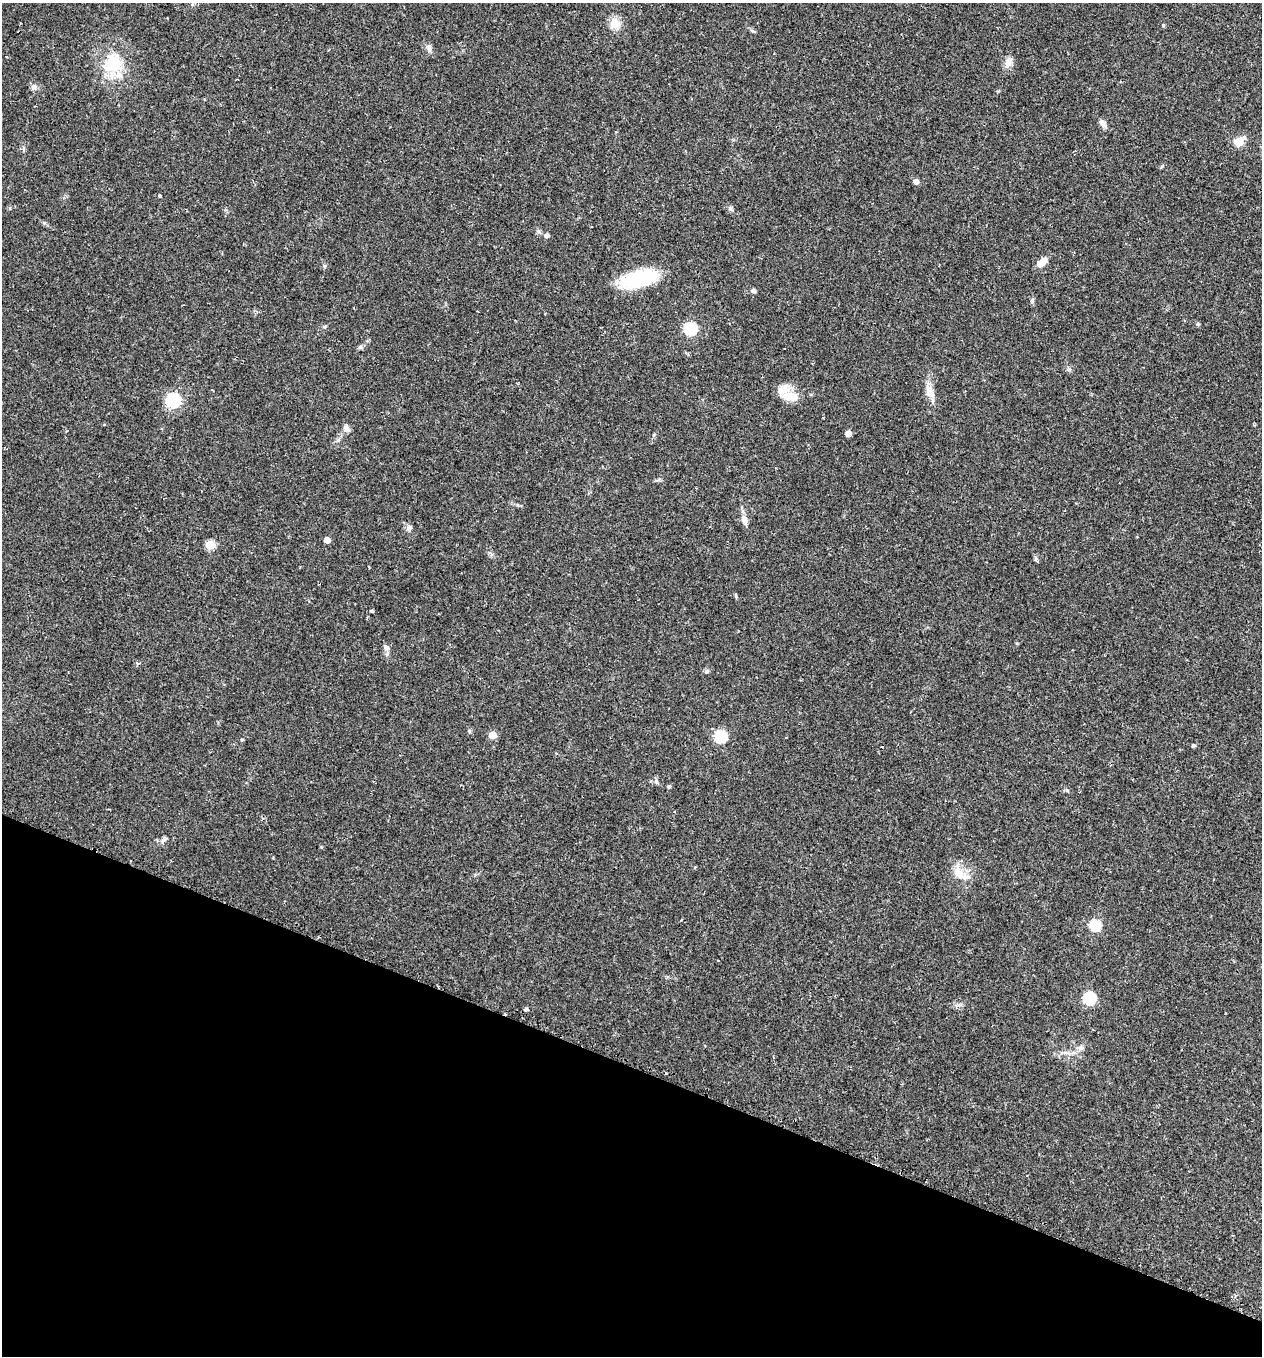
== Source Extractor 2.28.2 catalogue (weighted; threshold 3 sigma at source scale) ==
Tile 15 of 4 x 4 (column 3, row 4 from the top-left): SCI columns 2684-3943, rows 43-1396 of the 5479 x 5487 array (HDU 1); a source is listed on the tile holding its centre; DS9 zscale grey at full resolution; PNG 1264 x 1358 px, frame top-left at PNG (2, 3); no overlay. Shown black and unused: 21% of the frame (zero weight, under 2 of 3 exposures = <1% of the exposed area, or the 3 px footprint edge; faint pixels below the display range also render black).
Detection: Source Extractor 2.28.2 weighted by HDU 2 'WHT'; one run over the whole footprint, this tile lists its part. Background 0.0386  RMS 0.0053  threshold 0.0238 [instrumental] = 3 sigma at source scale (4.5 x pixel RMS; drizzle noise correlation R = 1.50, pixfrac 1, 0.05/0.05 arcsec/px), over >= 5 px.
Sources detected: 45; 1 cosmic-ray / hot-pixel residue — not listed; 1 inside a brighter listed object's ellipse — not listed separately; the other 43 listed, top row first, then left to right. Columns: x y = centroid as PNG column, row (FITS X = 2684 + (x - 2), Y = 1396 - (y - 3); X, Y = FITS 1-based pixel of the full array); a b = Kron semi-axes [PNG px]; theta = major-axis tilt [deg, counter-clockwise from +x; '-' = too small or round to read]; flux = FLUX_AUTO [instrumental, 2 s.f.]
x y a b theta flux
615 23 12 10 -34 6.9
1163 25 5 3 - 0.51
429 48 11 6 -84 1.7
1008 62 13 9 71 3.3
112 65 24 22 12 20
33 87 7 7 - 1.5
1103 123 11 7 -46 2.4
1239 142 6 5 - 21
916 181 5 4 - 3.5
160 196 3 3 - 1.4
730 208 7 6 - 1
547 235 5 5 - 1.9
1041 263 11 7 41 5.3
639 279 41 16 14 30
753 291 5 4 - 1.8
1032 300 7 4 72 0.86
1198 324 5 4 - 0.72
690 329 6 6 - 65
360 347 7 4 45 0.94
930 392 20 9 -63 5
789 396 22 9 -12 8.3
173 400 6 6 - 100
346 428 10 7 -73 1.9
848 434 4 4 - 3.8
744 520 10 7 -76 3.4
409 527 8 7 - 1.6
327 540 5 4 - 5.4
210 545 5 5 - 22
1036 558 8 4 -82 0.88
371 611 4 3 - 1
386 648 10 6 -48 2.3
707 671 6 5 - 1
469 731 5 3 - 0.6
492 735 5 5 - 11
720 736 6 6 - 51
1193 745 5 4 - 0.71
669 786 4 4 - 0.88
1067 790 6 4 -18 0.66
164 839 12 5 44 1.5
958 873 19 12 -48 7.9
1095 925 6 5 - 36
1089 998 6 6 - 53
526 1009 4 4 - 1
Unlisted compact peaks at least as high as the median listed source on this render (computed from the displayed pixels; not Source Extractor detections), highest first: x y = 324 266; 958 1005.